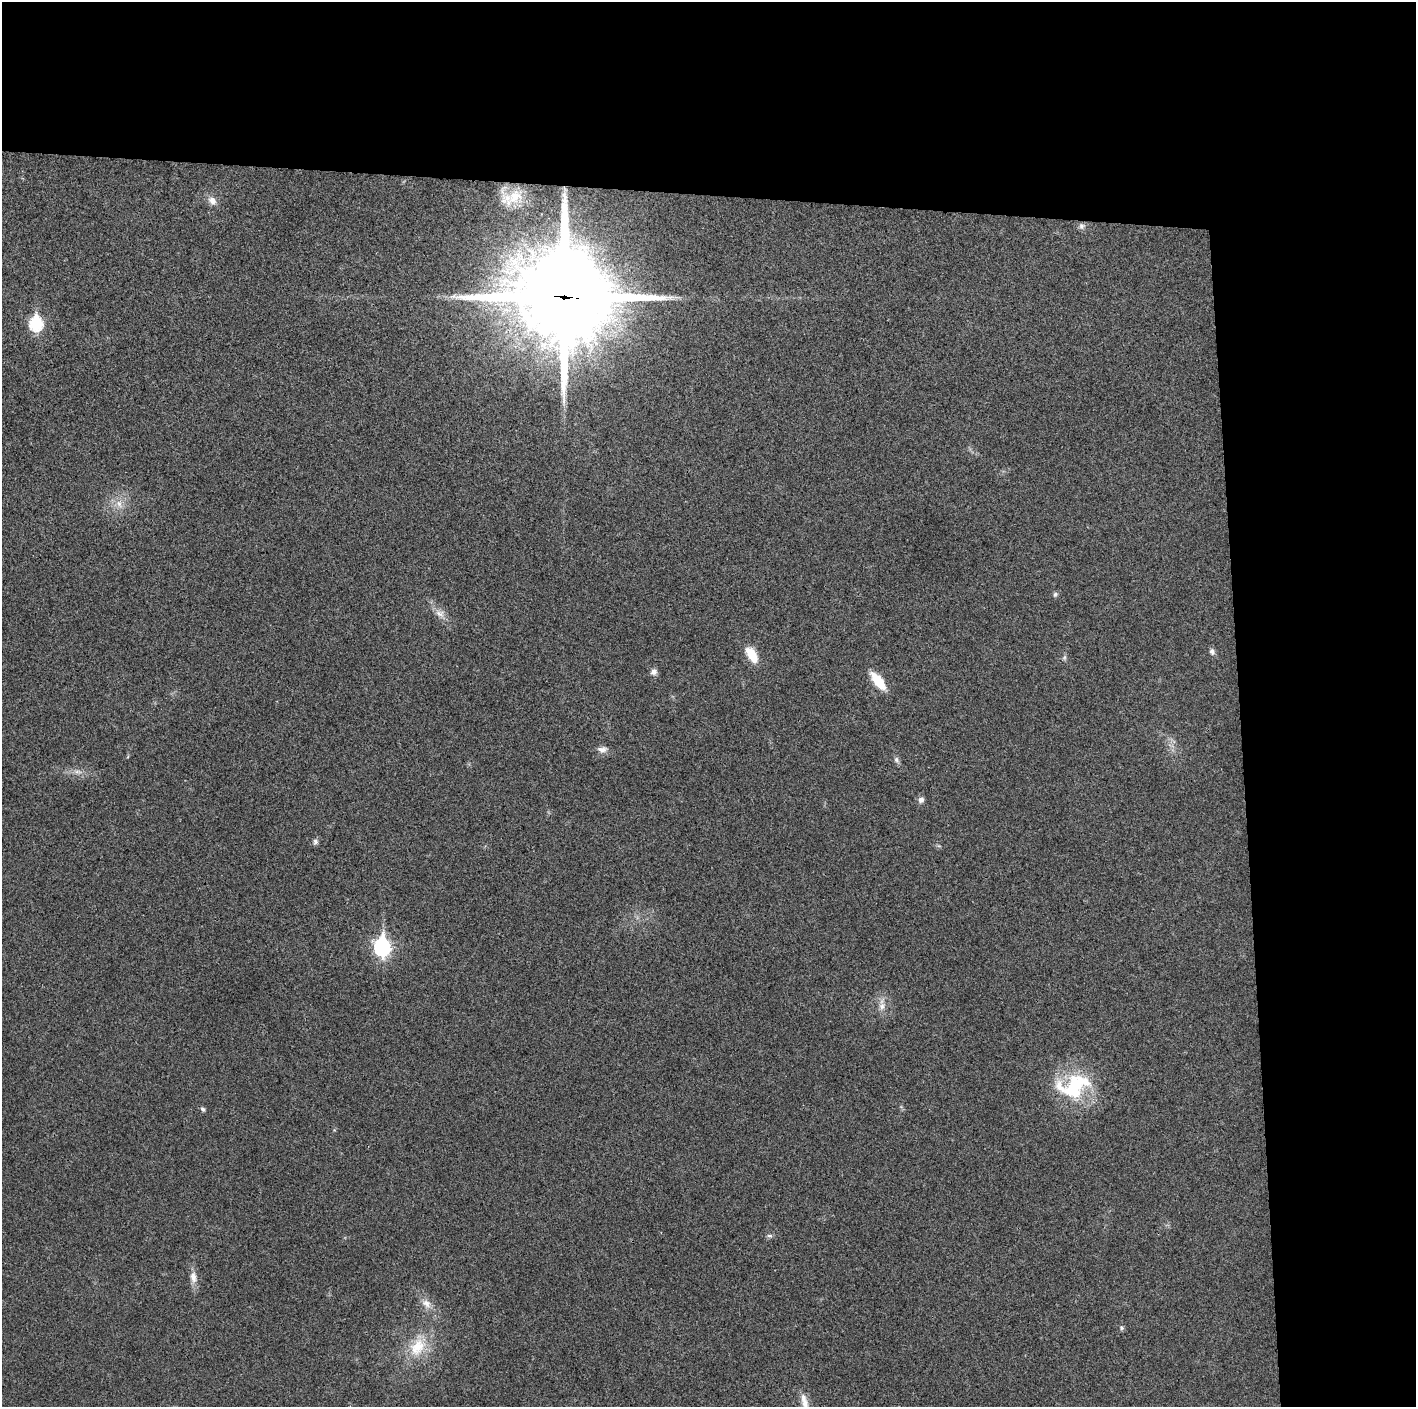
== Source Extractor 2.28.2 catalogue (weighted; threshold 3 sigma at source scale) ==
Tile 3 of 3 x 3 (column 3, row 1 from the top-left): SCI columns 2829-4242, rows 2817-4221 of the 4242 x 4224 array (HDU 1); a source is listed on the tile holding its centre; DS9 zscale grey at full resolution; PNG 1418 x 1409 px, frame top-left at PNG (2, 2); no overlay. Shown black and unused: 24% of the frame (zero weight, under 3 of 4 exposures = <1% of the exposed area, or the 3 px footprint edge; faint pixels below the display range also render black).
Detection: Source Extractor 2.28.2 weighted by HDU 2 'WHT'; one run over the whole footprint, this tile lists its part. Background 0.0211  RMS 0.0056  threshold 0.0251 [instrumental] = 3 sigma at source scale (4.5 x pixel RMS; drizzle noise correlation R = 1.50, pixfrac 1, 0.05/0.05 arcsec/px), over >= 5 px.
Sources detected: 30; all 30 listed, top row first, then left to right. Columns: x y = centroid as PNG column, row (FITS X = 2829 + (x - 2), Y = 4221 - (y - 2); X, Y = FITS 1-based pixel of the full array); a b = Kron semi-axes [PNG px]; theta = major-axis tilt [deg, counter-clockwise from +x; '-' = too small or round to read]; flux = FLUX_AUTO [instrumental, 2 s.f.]
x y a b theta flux
515 197 27 18 3 15
212 201 13 9 -48 4.2
1082 226 9 9 - 2.2
564 296 37 35 -66 8200
36 324 8 7 - 72
119 504 15 9 -70 5.8
1055 594 7 6 - 1.3
440 614 19 11 -43 5.7
1212 651 9 7 -79 2
752 655 22 11 -58 11
1064 658 8 6 75 1.3
654 672 8 7 - 2.7
878 681 17 7 -51 19
1171 745 11 3 -15 1.5
602 749 14 9 3 3.4
896 760 9 7 -60 1.8
78 772 15 6 -1 3.8
921 800 8 7 - 2.6
315 842 8 6 79 1.7
939 846 6 4 -18 0.8
382 947 9 7 -86 160
882 1006 14 10 78 4.9
1073 1086 45 30 13 49
203 1109 7 5 -37 1.3
770 1236 8 5 -13 1.4
193 1277 19 9 -81 5
426 1304 16 11 -47 5.9
1121 1328 7 6 - 1.2
418 1346 36 21 64 23
805 1404 35 8 -73 7.5
Overlapping masked pixels (flux is a lower limit): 1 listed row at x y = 564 296
Isophote crosses this tile's border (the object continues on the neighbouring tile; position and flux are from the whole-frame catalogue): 1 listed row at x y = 805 1404